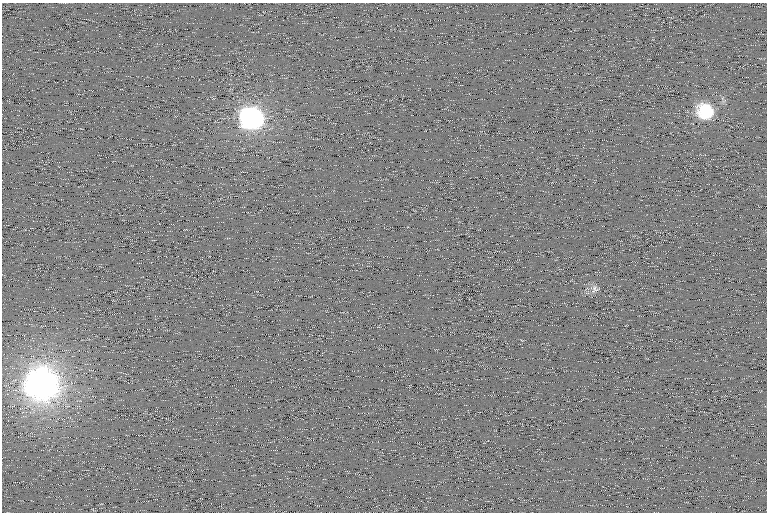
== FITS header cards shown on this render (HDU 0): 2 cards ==
NAXIS1  =                  765 /
NAXIS2  =                  510 /

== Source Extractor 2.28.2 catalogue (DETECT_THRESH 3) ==
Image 765 x 510 px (HDU 0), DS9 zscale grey, 1 PNG px = 1 image px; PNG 769 x 514 px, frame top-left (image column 1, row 510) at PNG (2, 3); no overlay
Background 108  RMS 9.4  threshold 28.1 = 3 sigma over >= 5 px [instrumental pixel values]
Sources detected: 5; all 5 listed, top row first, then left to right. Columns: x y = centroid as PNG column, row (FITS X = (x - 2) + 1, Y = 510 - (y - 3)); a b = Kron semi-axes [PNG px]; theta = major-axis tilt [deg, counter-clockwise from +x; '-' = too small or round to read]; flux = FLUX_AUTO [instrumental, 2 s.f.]
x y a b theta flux
706 111 19 17 -25 30000
253 118 19 17 -9 150000
122 241 2 2 - 690
595 289 14 10 60 4200
43 383 26 19 83 560000